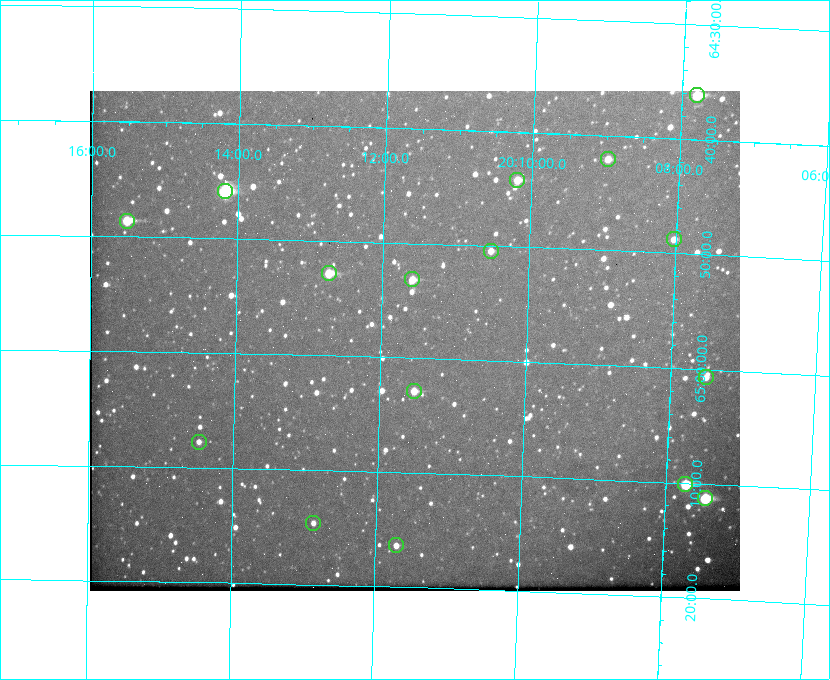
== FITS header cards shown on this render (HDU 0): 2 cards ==
NAXIS1  =                  650
NAXIS2  =                  500

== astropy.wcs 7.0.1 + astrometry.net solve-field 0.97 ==
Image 650 x 500 px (HDU 0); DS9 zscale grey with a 90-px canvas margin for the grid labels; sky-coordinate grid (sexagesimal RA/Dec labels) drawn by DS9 from the SOLVED WCS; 16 Tycho-2 reference stars matched to detected sources circled (green)
Header WCS: none
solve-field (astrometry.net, Tycho-2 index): SOLVED blind (the file carries no WCS)
Solved WCS: RA---TAN-SIP/DEC--TAN-SIP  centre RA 20:11:32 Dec +64:58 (302.88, +64.97 deg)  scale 5.24 arcsec/px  FOV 56.7' x 43.6'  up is +178 deg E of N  parity flipped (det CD > 0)
(file carries no celestial WCS; the grid is the blind solution)
Tycho-2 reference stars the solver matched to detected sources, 16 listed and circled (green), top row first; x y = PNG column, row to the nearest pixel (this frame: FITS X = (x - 90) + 1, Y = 500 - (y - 91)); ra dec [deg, ICRS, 3 dp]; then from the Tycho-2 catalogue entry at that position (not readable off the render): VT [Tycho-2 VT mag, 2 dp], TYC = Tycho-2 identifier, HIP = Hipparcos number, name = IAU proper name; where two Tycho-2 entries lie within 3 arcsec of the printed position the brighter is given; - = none
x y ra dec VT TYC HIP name
697 95 301.950 +64.602 8.32 4240-799-1 - -
608 159 302.245 +64.701 10.15 4240-635-1 - -
517 180 302.549 +64.736 9.65 4240-950-1 - -
225 191 303.544 +64.765 7.36 4240-620-1 99731 -
127 221 303.878 +64.810 8.93 4240-794-1 - -
674 239 302.008 +64.813 10.38 4240-809-1 - -
491 251 302.633 +64.841 10.69 4240-985-1 - -
329 273 303.184 +64.880 9.02 4240-488-1 - -
412 279 302.897 +64.886 9.40 4240-717-1 - -
706 377 301.878 +65.011 10.80 4240-59-1 - -
414 391 302.882 +65.048 10.25 4240-98-1 - -
199 442 303.620 +65.129 11.18 4240-34-1 - -
685 484 301.932 +65.168 8.01 4240-866-1 99147 -
705 498 301.862 +65.188 7.70 4240-604-1 99125 -
313 523 303.217 +65.244 11.17 4240-236-1 - -
396 545 302.928 +65.273 10.74 4240-760-1 - -